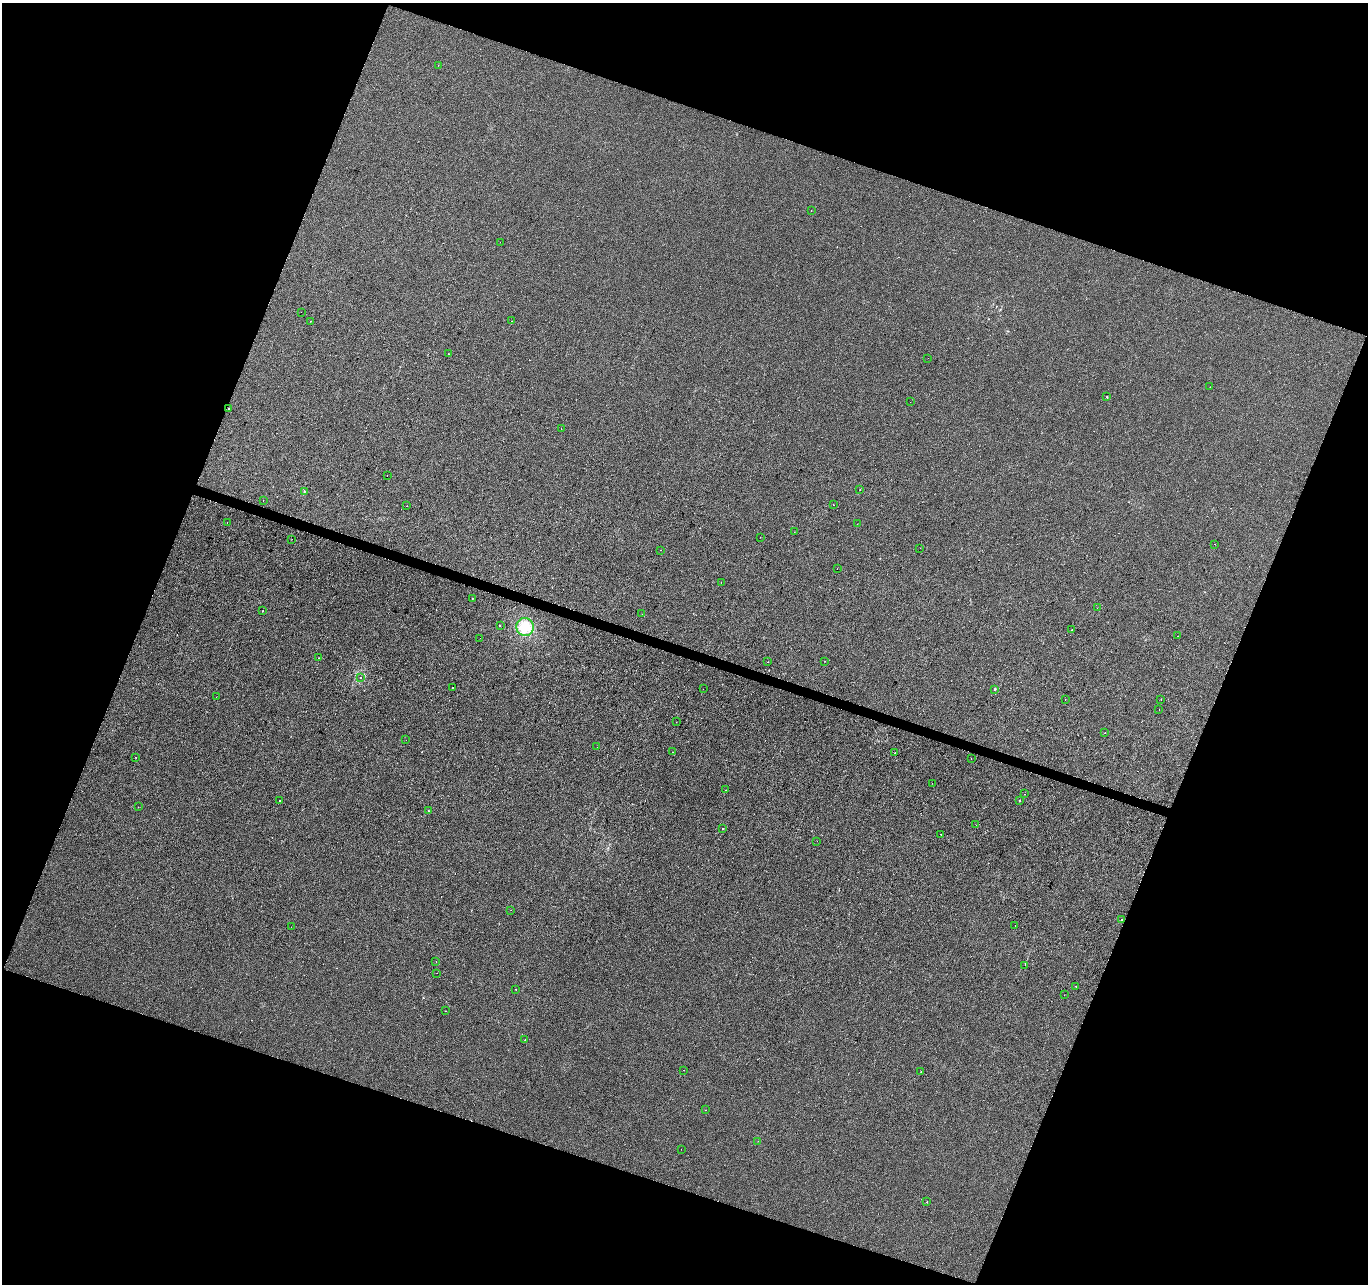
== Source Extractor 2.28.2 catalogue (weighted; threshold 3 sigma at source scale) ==
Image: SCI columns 8-5470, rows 277-5402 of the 5470 x 5615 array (HDU 1 of 3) = the unmasked area's bounding box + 8 px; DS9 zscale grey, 4 x 4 block average (1 PNG px = mean of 4 x 4 image px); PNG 1370 x 1286 px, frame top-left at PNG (2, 3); each listed source drawn as its Kron ellipse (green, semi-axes under 4 px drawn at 4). Shown black and unused: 40% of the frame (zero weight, under 2 of 3 exposures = <1% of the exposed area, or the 3 px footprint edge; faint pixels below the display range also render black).
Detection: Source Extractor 2.28.2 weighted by HDU 2 'WHT'. Background 1.71e-04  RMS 0.0042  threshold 0.0189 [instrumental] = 3 sigma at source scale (4.5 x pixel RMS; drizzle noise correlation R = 1.50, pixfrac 1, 0.0396/0.0396 arcsec/px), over >= 5 px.
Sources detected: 96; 9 cosmic-ray / hot-pixel residue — neither listed nor drawn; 1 inside a brighter listed object's ellipse — not listed separately; the other 86 listed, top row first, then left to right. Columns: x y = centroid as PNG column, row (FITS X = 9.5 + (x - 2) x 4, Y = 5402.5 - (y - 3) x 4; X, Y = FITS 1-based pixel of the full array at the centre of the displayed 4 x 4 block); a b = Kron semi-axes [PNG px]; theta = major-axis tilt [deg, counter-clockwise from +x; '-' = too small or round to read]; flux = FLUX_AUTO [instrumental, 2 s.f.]
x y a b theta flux
438 65 2 2 - 0.56
811 210 2 2 - 0.57
500 242 2 2 - 0.38
301 312 2 2 - 0.32
311 321 2 2 - 0.59
511 321 2 2 - 0.44
448 354 2 2 - 0.42
928 358 2 2 - 0.32
1210 387 2 2 - 0.5
1107 397 2 2 - 0.95
910 402 2 2 - 0.4
228 408 2 2 - 2.8
561 429 2 2 - 0.55
387 476 2 2 - 5.1
860 490 2 2 - 1
304 491 2 2 - 0.97
263 500 2 2 - 0.97
833 505 2 2 - 0.7
407 506 2 2 - 2.1
227 523 2 2 - 0.67
857 524 2 2 - 0.84
794 532 2 2 - 0.45
760 537 2 2 - 1.6
292 539 2 2 - 0.91
1214 544 2 2 - 1.4
920 548 2 2 - 3.2
660 550 2 2 - 9.2
837 569 2 2 - 0.57
721 582 2 2 - 0.46
472 598 2 2 - 2.6
1097 608 2 2 - 0.42
262 611 2 2 - 1.9
642 614 2 2 - 0.91
500 626 2 2 - 14
525 627 9 8 - 31
1072 630 2 2 - 1
1178 636 2 2 - 1.7
480 638 2 2 - 2
319 658 2 2 - 3.8
825 661 2 2 - 0.54
768 662 2 2 - 5
360 678 2 2 - 0.99
452 687 2 2 - 4.5
703 689 2 2 - 0.4
995 689 2 2 - 6.3
216 697 2 2 - 0.54
1065 699 2 2 - 0.38
1161 699 2 2 - 2.1
1159 710 2 2 - 0.4
676 722 2 2 - 0.59
1105 733 2 2 - 1.2
406 740 2 2 - 0.43
597 747 2 2 - 0.32
673 752 2 2 - 1.5
894 753 2 2 - 2.1
136 758 2 2 - 0.79
971 758 2 2 - 3.7
932 783 2 2 - 0.46
726 790 2 2 - 1.2
1025 794 2 2 - 0.6
279 800 2 2 - 0.86
1020 800 2 2 - 12
138 807 2 2 - 0.4
428 811 2 2 - 0.89
976 825 2 2 - 0.86
722 829 2 2 - 1.8
941 834 2 2 - 7.6
817 841 2 2 - 0.47
511 910 2 2 - 0.42
1122 919 2 2 - 6.1
1015 925 2 2 - 0.79
291 927 2 2 - 0.39
436 961 2 2 - 0.92
1025 965 2 2 - 0.69
437 973 2 2 - 0.38
1076 986 2 2 - 4
516 989 2 2 - 1.6
1064 995 2 2 - 0.41
446 1011 2 2 - 3.6
525 1040 2 2 - 0.82
683 1070 2 2 - 0.86
921 1072 2 2 - 1.6
705 1110 2 2 - 0.44
758 1141 2 2 - 0.41
681 1149 2 2 - 0.32
927 1202 2 2 - 2
Diffuse or blended objects may show on this block-average render without a row.